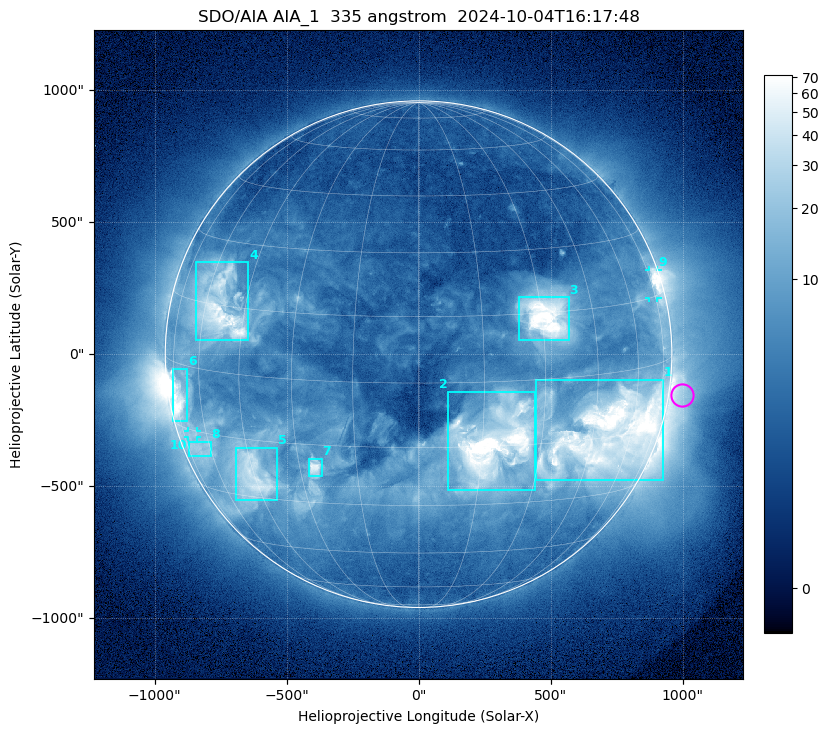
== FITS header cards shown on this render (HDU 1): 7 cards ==
TELESCOP= 'SDO/AIA '           / For AIA: SDO/AIA
INSTRUME= 'AIA_1   '           / For AIA: AIA_ATA1, AIA_ATA2, AIA_ATA3 or AIA_AT
WAVELNTH=                  335 / [angstrom] Wavelength
WAVEUNIT= 'angstrom'           / Wavelength unit: angstrom
DATE-OBS= '2024-10-04T16:17:48.633' / [ISO] Date when observation started; ISO 8
CTYPE1  = 'HPLN-TAN'           / CTYPE1: HPLN
CTYPE2  = 'HPLT-TAN'           / CTYPE2: HPLT

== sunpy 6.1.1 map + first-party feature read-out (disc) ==
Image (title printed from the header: SDO/AIA AIA_1  335 angstrom  2024-10-04T16:17:48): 1024 x 1024 px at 2.4 arcsec/px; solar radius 960 arcsec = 400 px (full disc in frame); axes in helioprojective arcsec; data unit not stated in the header (colour bar unlabelled)
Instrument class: DISC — disc imager (sunpy class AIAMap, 335 A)
Bright regions (active regions / flare kernels): reference = the median radial profile (limb darkening/brightening removed); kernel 9 px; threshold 5 sigma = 16.8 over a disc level ~4.44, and >= 1.15x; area >= 12 px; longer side >= 10 px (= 24 arcsec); searched inside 0.97 R_sun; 10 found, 10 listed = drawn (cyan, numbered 1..; 2 of them under ~33 arcsec drawn as corner ticks so the feature stays visible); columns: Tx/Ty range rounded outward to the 5 arcsec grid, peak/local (2 s.f.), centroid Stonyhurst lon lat
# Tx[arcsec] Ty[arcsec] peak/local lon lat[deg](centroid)
1 445..930 -480..-95 22 +50 -15
2 110..445 -515..-140 22 +18 -14
3 380..570 55..215 12 +31 +14
4 -845..-645 55..350 13 -54 +14
5 -690..-535 -555..-355 9.1 -46 -24
6 -930..-875 -255..-55 20 -71 -8
7 -415..-365 -465..-395 7.8 -26 -21
8 -870..-785 -390..-330 6.8 -66 -19
9 870..905 210..320 16 +76 +18
10 -875..-840 -315..-290 6.4 -68 -16
Off-limb structures (1.02-1.3 R_sun): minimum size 162 px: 3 found; the strongest spans PA ~225..300 deg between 1.02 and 1.3 R_sun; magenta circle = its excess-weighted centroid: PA ~260 deg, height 1.05 R_sun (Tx ~995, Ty ~-155 arcsec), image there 6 x the reference